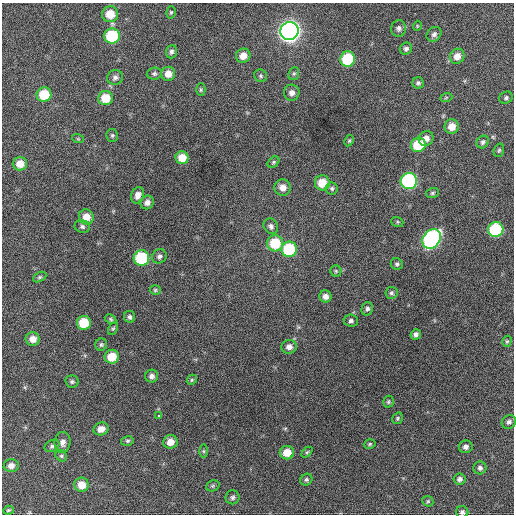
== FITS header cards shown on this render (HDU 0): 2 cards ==
NAXIS1  =                  512 / Axis length
NAXIS2  =                  512 / Axis length

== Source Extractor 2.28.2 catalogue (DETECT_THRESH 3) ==
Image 512 x 512 px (HDU 0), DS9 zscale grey, 1 PNG px = 1 image px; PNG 516 x 516 px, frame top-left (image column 1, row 512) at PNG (2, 3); each listed source drawn as its Kron ellipse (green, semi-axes under 4 px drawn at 4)
Background 379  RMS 19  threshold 57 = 3 sigma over >= 5 px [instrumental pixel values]
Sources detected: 98; all 98 listed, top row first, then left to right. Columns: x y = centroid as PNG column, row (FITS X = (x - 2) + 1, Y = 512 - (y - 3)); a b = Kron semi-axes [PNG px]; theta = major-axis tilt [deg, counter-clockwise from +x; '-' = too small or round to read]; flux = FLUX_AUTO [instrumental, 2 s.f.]
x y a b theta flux
171 12 6 4 74 2000
110 14 8 8 - 23000
417 26 5 3 - 1100
399 28 8 7 - 4500
289 31 9 9 - 910000
434 34 8 6 44 4100
112 36 8 7 - 75000
406 49 6 6 - 3600
171 52 7 5 71 3600
243 56 7 7 - 12000
457 56 8 7 - 10000
348 59 7 7 - 71000
154 74 7 6 - 2900
168 74 7 7 - 12000
294 74 6 5 - 2100
261 76 7 6 - 2400
115 77 8 7 - 4400
418 83 6 5 - 2800
201 90 6 4 -90 1900
292 93 8 8 - 6500
44 94 7 7 - 39000
105 98 7 7 - 23000
446 98 6 4 20 1500
506 98 7 6 - 2800
452 127 7 7 - 14000
112 135 6 6 - 2200
426 138 8 7 - 9200
78 139 6 3 -18 1400
349 141 6 4 62 1700
483 142 7 5 47 3800
418 145 7 7 - 43000
499 150 7 5 73 2400
182 158 6 6 - 19000
273 162 6 4 42 2100
20 164 7 7 - 15000
409 181 8 8 - 190000
322 183 7 7 - 24000
283 188 8 8 - 9500
332 188 6 6 - 2700
432 193 6 5 - 2200
138 195 8 6 73 6900
147 202 7 6 - 5600
86 217 7 7 - 14000
397 222 6 5 - 1800
271 226 8 7 - 4500
82 227 7 6 - 3200
496 230 8 7 - 100000
432 239 10 8 53 330000
275 243 8 8 - 44000
289 249 8 7 - 80000
159 256 7 6 - 3800
141 258 8 7 - 97000
397 264 6 5 - 2700
336 271 5 5 - 2100
40 277 7 4 27 2300
155 290 5 4 - 1800
391 293 6 6 - 2900
325 296 6 6 - 6100
367 309 7 5 66 3600
130 317 6 5 - 3300
111 319 6 4 -28 1800
351 321 7 6 - 3300
84 323 7 7 - 36000
113 328 6 4 61 2000
416 334 5 5 - 3700
33 339 7 6 - 11000
507 341 6 4 73 1800
101 345 6 6 - 2500
289 347 7 7 - 7100
112 357 7 7 - 25000
152 376 6 6 - 5000
192 380 5 4 - 1800
72 382 6 6 - 2700
388 402 6 5 - 2100
158 416 3 2 - 1600
397 418 6 5 - 2100
509 422 7 6 - 4000
101 429 7 6 - 9600
127 441 6 4 13 2400
62 442 10 8 84 7400
170 442 7 7 - 13000
370 444 6 4 17 1800
52 446 8 5 29 3100
466 447 7 6 - 4800
204 451 6 4 -90 1700
307 452 6 4 44 1600
287 453 7 6 - 18000
61 456 6 5 - 2200
11 466 7 6 - 7300
480 468 6 6 - 3900
460 479 6 5 - 4400
306 480 6 5 - 2600
81 485 7 7 - 16000
213 486 7 5 21 2000
232 497 7 7 - 3400
428 501 6 5 - 1800
8 510 5 4 - 1600
462 512 6 6 - 3600
At the frame edge (FLAGS 8, measured only in part): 1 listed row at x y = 462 512